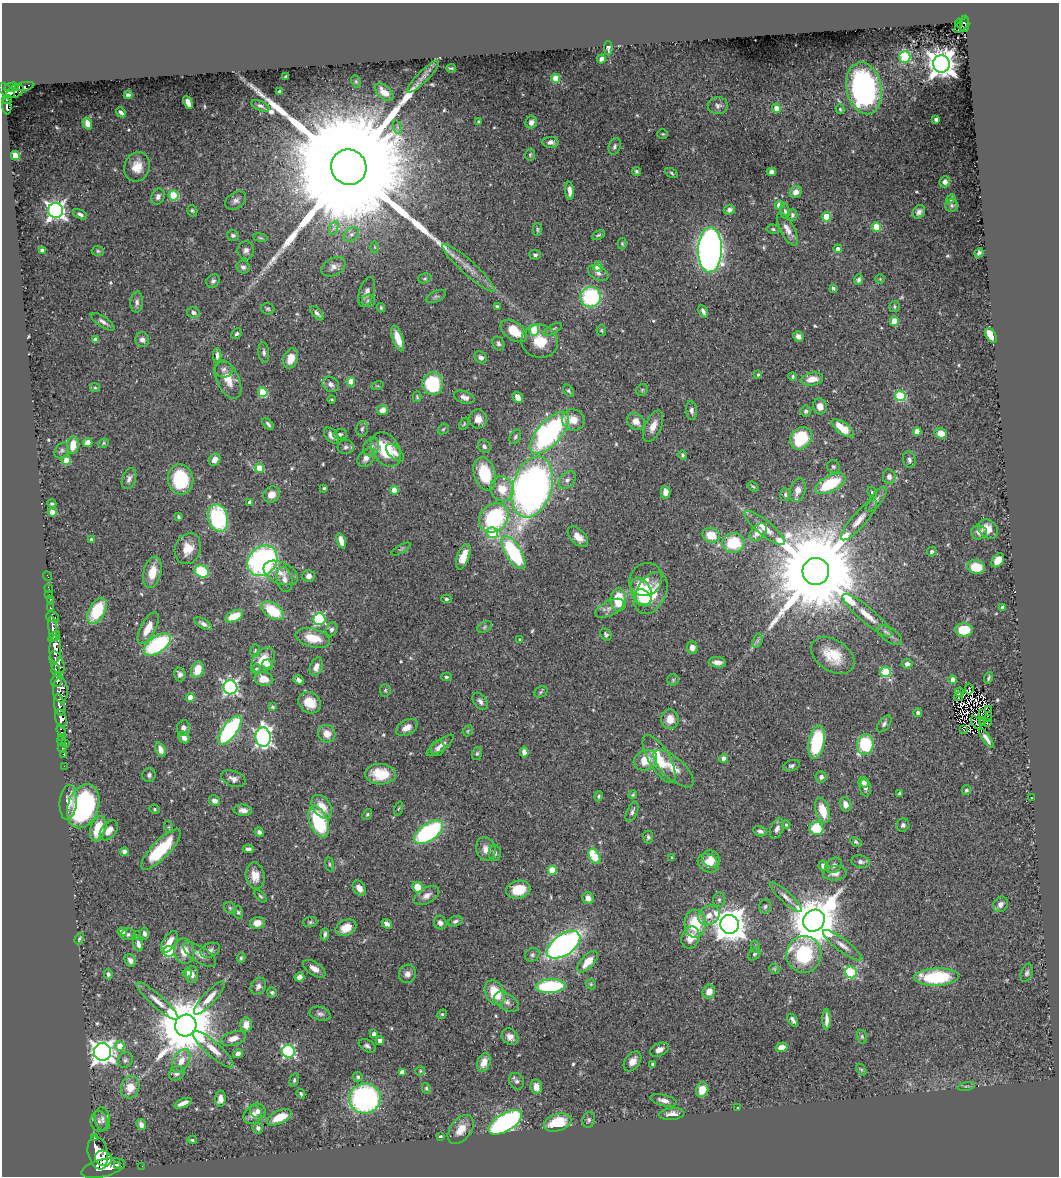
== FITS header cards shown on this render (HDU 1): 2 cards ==
NAXIS1  =                 1057
NAXIS2  =                 1174

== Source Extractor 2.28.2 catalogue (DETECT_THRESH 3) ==
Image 1057 x 1174 px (HDU 1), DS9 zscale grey, 1 PNG px = 1 image px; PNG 1061 x 1178 px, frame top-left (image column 1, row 1174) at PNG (2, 3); each listed source drawn as its Kron ellipse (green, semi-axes under 4 px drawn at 4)
Background 0.611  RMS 0.022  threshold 0.0675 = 3 sigma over >= 5 px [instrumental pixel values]
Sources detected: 551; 2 with non-positive FLUX_AUTO (blend fragments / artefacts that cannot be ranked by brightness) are neither listed nor drawn; of the other 549, the 500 brightest by FLUX_AUTO listed and drawn (49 fainter detections omitted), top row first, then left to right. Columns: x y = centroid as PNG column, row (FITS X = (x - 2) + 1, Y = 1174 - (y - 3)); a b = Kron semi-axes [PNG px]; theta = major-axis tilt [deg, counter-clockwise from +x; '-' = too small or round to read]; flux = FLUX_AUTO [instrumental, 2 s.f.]
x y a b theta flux
959 23 4 2 - 30
965 24 8 4 89 120
962 25 9 3 43 91
608 48 7 4 -88 3.2
905 57 6 5 - 120
601 59 4 4 - 4.6
941 64 8 8 - 2300
451 68 5 3 - 1.9
285 77 4 3 - 2
423 77 22 5 45 9.7
556 78 4 4 - 47
356 81 6 4 -63 2.6
24 86 10 4 12 78
12 87 7 4 11 410
864 88 26 17 -79 340
7 91 9 5 -39 710
15 91 9 6 26 340
279 92 4 3 - 6.5
384 92 11 6 -42 18
128 95 4 4 - 4.1
7 99 5 3 - 180
188 102 7 4 -67 11
7 106 8 4 -85 270
260 106 9 5 -23 4.4
718 106 10 8 -2 7.1
776 108 4 4 - 19
840 109 5 3 - 2.1
121 112 5 3 - 4.2
936 119 3 3 - 3
479 122 4 3 - 3.8
531 122 6 6 - 7.8
87 123 6 4 -72 7.8
397 127 7 4 -72 3.3
663 134 5 4 - 2
550 142 8 5 0 6.6
615 146 9 6 73 4.4
530 155 6 4 75 2.3
15 156 5 4 - 70
137 167 15 12 74 25
349 167 18 17 - 140000
636 171 4 4 - 2.8
771 172 4 4 - 5.4
672 173 7 4 -30 2.4
945 182 5 5 - 7.2
570 191 9 4 -86 9.3
796 192 6 5 - 9.7
174 196 5 5 - 77
158 197 8 6 69 6
951 199 5 4 - 2
236 201 11 8 32 6.7
779 205 4 4 - 23
952 205 6 6 - 3.2
56 210 7 7 - 630
192 210 6 5 - 2.6
729 210 6 5 - 5.5
785 211 7 5 -81 3.9
919 212 7 5 53 5.9
80 214 7 4 -28 4.2
792 215 6 5 - 3.5
826 217 5 4 - 51
876 227 4 4 - 44
334 228 7 4 71 3.7
537 229 6 4 -89 2.4
773 229 7 4 -10 2.8
787 229 18 7 -62 12
351 234 8 6 39 5.2
233 235 6 5 - 3.8
598 235 7 3 25 2.3
260 238 7 3 -9 1.9
622 244 5 4 - 2.1
375 247 6 4 -89 2
838 249 4 4 - 7.1
246 250 9 8 - 6.6
710 250 22 12 88 1100
42 251 4 4 - 11
98 251 6 5 - 2.7
979 253 5 3 - 3.2
535 255 6 5 - 3.1
243 267 7 6 - 4.6
334 267 13 8 33 8.6
598 267 5 4 - 31
468 268 34 7 -42 20
598 273 11 7 -29 6.2
425 278 7 5 16 2.6
880 279 5 5 - 1.9
858 280 5 4 - 4.1
213 281 7 6 - 3.9
833 288 3 3 - 3.8
367 292 15 7 74 8.8
436 296 10 5 23 4
591 297 10 10 - 150
368 301 6 6 - 3.9
137 302 10 6 87 5.6
497 307 3 3 - 3.6
894 307 5 5 - 2.5
381 308 4 3 - 2
268 309 6 5 - 2.8
703 311 6 3 -61 4.1
193 313 6 5 - 4.2
317 313 9 4 -49 4.8
894 321 5 4 - 24
103 322 14 5 -34 6.2
553 329 10 4 30 3.5
534 330 5 5 - 45
601 330 5 5 - 2.2
514 331 15 9 -36 37
237 334 6 5 - 3.2
991 335 8 4 -56 34
798 336 5 5 - 7.9
398 338 13 5 -71 20
95 340 4 4 - 6.6
142 340 7 7 - 6.7
540 341 18 16 -16 34
498 343 7 6 - 3.6
264 352 10 5 -85 4.9
217 355 7 4 -90 4.6
481 357 7 5 -37 5
291 358 10 7 73 18
224 369 9 8 - 6.1
758 375 4 3 - 2.1
793 377 4 4 - 2.2
228 379 21 11 -64 24
812 379 11 6 9 19
351 382 4 4 - 37
331 384 9 7 -37 7.1
433 384 11 10 - 97
377 386 6 4 17 1.9
95 388 5 4 - 1.8
642 390 6 5 - 2.5
569 391 7 4 -54 2.5
263 392 5 4 - 68
900 396 5 5 - 120
417 397 5 4 - 1.9
464 397 10 6 -20 8.5
517 397 6 4 -60 13
332 399 4 3 - 1.8
820 406 8 7 - 12
382 410 6 5 - 9.2
691 410 9 5 -83 5.4
806 411 5 5 - 3.5
478 419 9 8 - 14
573 420 11 10 - 20
636 421 10 7 -46 14
268 424 7 4 -47 3.6
464 424 6 4 65 2.1
653 426 17 8 66 16
843 428 13 5 -36 39
362 429 8 5 79 4.7
443 429 6 5 - 2.3
917 431 4 4 - 19
549 433 26 11 49 360
941 433 6 5 - 20
340 434 7 5 9 3.3
331 436 9 6 -49 8.8
515 437 7 5 59 3.6
801 438 12 10 49 74
88 443 5 4 - 13
103 443 5 4 - 2
73 445 9 6 83 22
484 446 7 5 -50 4.9
346 447 8 7 - 4.7
371 447 10 7 66 7
62 450 9 6 51 4.3
386 450 19 13 -56 60
395 453 11 6 -44 7
683 455 4 4 - 2.5
366 458 10 7 51 8.5
66 460 4 4 - 21
215 460 6 5 - 9.9
909 460 8 6 -77 5.3
833 467 6 6 - 3.1
259 468 5 4 - 46
485 474 17 10 -74 71
889 477 7 6 - 7.9
129 479 11 6 68 6.6
180 479 15 12 -83 95
567 480 10 7 48 6.7
830 484 16 8 27 73
532 487 31 19 73 890
753 487 6 3 -38 1.8
324 488 3 3 - 1.9
502 489 13 11 -59 31
394 490 4 4 - 31
798 490 12 7 73 12
666 492 6 5 - 12
872 492 5 4 - 3.3
271 495 8 7 - 15
785 495 6 5 - 3.1
876 499 15 6 53 6.7
250 503 4 4 - 11
52 504 4 4 - 2.5
52 512 4 4 - 20
178 517 4 3 - 3
218 518 14 9 -74 150
494 518 16 13 44 180
859 520 26 7 49 17
765 528 25 7 -40 21
988 529 11 8 -40 17
758 532 10 7 46 17
979 532 8 7 - 10
493 533 5 5 - 82
711 535 9 7 -18 33
578 537 13 7 -46 15
92 540 4 4 - 7.4
341 541 8 4 -71 15
733 543 11 10 - 63
188 549 16 13 70 24
401 549 11 2 28 2.1
932 552 5 4 - 3.3
514 553 19 8 -59 150
463 557 13 6 70 22
998 560 8 5 51 21
262 561 16 13 47 340
976 567 9 7 -8 36
202 571 7 6 - 72
816 571 13 13 - 45000
152 572 16 8 76 26
281 573 18 10 -24 18
47 576 5 2 - 18
309 576 6 6 - 7.8
284 580 13 7 -79 9.8
646 580 17 15 48 27
49 588 4 2 - 18
641 591 14 9 -65 46
651 593 22 14 62 56
49 594 2 2 - 11
643 598 10 7 -41 40
50 599 3 3 - 56
446 599 5 4 - 2.6
618 600 12 8 89 46
1002 607 4 3 - 3.2
51 608 3 3 - 160
610 608 15 7 26 8.5
97 611 14 8 61 71
273 611 13 7 -34 56
867 615 31 7 -40 25
234 616 9 5 23 34
52 617 6 5 - 360
319 619 6 6 - 180
203 624 10 4 -30 5.4
484 627 8 5 28 3.2
53 628 13 4 -84 1500
148 628 17 7 62 24
331 629 7 5 66 4.5
964 630 9 6 0 44
606 635 7 5 -53 3.1
890 635 14 7 -34 8.4
54 636 6 3 36 620
313 638 18 9 -14 33
520 640 3 3 - 2.9
757 641 7 4 71 3.6
157 644 15 8 34 160
692 648 6 5 - 9.7
55 649 14 6 88 2900
255 651 6 5 - 2.4
833 656 24 15 -33 44
263 660 14 9 50 30
717 662 8 5 -4 11
57 663 12 6 -69 1400
907 664 5 4 - 5.8
268 665 5 5 - 7.2
316 667 9 6 71 10
256 669 5 5 - 2.1
56 670 6 3 -80 300
197 670 8 6 70 28
886 672 5 5 - 92
180 674 7 5 -72 5.8
446 677 5 3 - 2.7
988 678 6 3 73 2.4
264 679 9 7 -9 17
57 680 7 5 72 820
298 680 6 4 -43 4.4
673 680 6 6 - 2.4
953 680 4 4 - 12
230 687 7 7 - 390
969 689 5 4 - 16
60 690 12 7 -86 1100
385 690 6 5 - 2.4
541 692 7 5 23 2.7
959 692 5 4 - 6
190 697 4 4 - 20
959 697 4 2 - 2.5
480 701 9 6 -53 5.8
310 703 12 10 -37 24
59 705 11 5 -81 1400
272 707 4 4 - 2.1
989 710 3 2 - 370
918 713 4 4 - 3.6
982 713 3 2 - 2.2
61 718 9 5 -74 1600
988 718 3 2 - 2900
670 719 9 8 - 19
987 722 2 2 - 1200
976 723 7 2 -57 2.4
982 723 3 2 - 2.4
884 724 10 5 52 5.1
183 728 8 6 81 7
407 728 12 7 30 12
230 730 17 7 54 250
963 730 3 2 - 2.3
61 731 6 3 -70 62
468 731 6 4 49 2
327 734 9 8 - 14
61 737 3 2 - 32
184 737 6 5 - 11
263 737 10 7 -88 510
986 738 11 3 -55 5.8
61 741 5 3 - 55
817 742 17 7 79 120
66 743 3 3 - 59
865 744 10 8 77 100
440 745 16 5 36 7.9
62 748 4 3 - 19
438 748 8 6 69 6.2
161 750 7 4 -68 10
524 752 5 4 - 6.7
477 753 7 5 72 2.6
63 754 2 2 - 17
724 758 4 4 - 9.6
659 759 27 10 -60 50
645 760 12 9 27 28
64 766 2 2 - 14
792 766 8 5 19 3.9
674 769 25 10 -42 22
380 774 15 10 -3 37
149 775 7 6 - 4.4
821 777 5 5 - 4.3
233 779 13 7 -20 9.1
864 782 5 5 - 6.1
865 788 9 5 -82 5
966 790 5 4 - 3.5
899 793 3 3 - 4.1
633 795 4 3 - 2
598 796 5 4 - 2.3
1032 798 3 3 - 2.9
214 801 5 5 - 6.9
68 802 17 8 85 15
845 804 7 5 -74 9.9
83 806 23 15 70 230
322 807 13 8 -56 22
155 809 5 4 - 2.3
398 809 7 3 71 1.9
243 810 9 5 -5 7.3
822 810 13 7 -73 32
632 812 10 5 67 4.8
367 814 6 4 51 2.2
319 822 16 9 -68 120
786 825 4 4 - 2.1
903 825 7 6 - 4.1
169 827 6 4 -72 2
98 829 13 7 72 45
777 829 11 6 68 7.6
816 829 7 6 - 55
109 830 11 7 51 14
760 831 7 4 -19 5
259 832 5 4 - 4.6
429 832 16 8 35 220
648 837 6 5 - 3.4
856 842 6 4 -30 2.8
248 849 5 4 - 5.2
486 849 12 9 -74 12
161 850 27 8 46 80
124 852 4 4 - 6.2
495 853 8 6 -86 4.8
594 856 8 5 -63 71
672 858 3 3 - 2.9
711 859 9 8 - 16
861 862 9 6 -10 5.6
708 863 11 8 -29 18
330 864 7 3 -81 2.1
834 865 9 7 38 6.2
823 866 5 4 - 6.9
552 870 5 5 - 41
835 873 12 7 6 9.3
255 876 13 9 -81 17
418 887 6 5 - 30
359 888 8 6 -56 12
518 890 12 9 13 34
427 895 13 7 30 9.4
260 896 7 4 -47 2.2
786 897 21 5 -43 9.9
588 898 6 5 - 11
719 900 7 6 - 3.8
1000 904 8 7 - 7.3
765 906 7 6 - 3.4
230 908 7 5 -44 2.6
238 912 6 4 -74 2.8
709 915 11 9 31 16
455 921 7 5 17 4
814 921 11 10 - 7800
310 922 7 5 1 2.9
257 923 7 6 - 17
440 923 7 6 - 5.1
387 924 6 4 -39 4.5
695 924 14 10 90 64
730 924 9 9 - 2900
346 928 11 7 24 22
122 932 4 4 - 19
128 934 7 6 - 3.7
144 934 6 4 -81 6
325 934 6 3 84 3.5
136 936 4 4 - 2.2
690 937 11 8 67 20
79 939 6 4 60 2.7
169 942 12 6 58 20
138 944 8 4 -75 7
563 945 19 10 34 580
843 945 24 6 -37 13
756 947 6 4 -70 2.4
210 950 10 7 22 5.7
169 951 5 5 - 130
184 951 13 10 -82 22
755 954 7 5 50 3.6
804 954 18 17 - 120
200 955 19 8 -32 11
532 955 7 6 - 4.6
241 958 5 4 - 2.5
130 960 7 5 -62 5.8
588 962 13 6 48 27
314 969 13 6 -33 9.5
774 969 5 4 - 1.9
851 972 6 5 - 150
187 973 4 4 - 14
1027 973 9 5 69 4.3
108 974 5 4 - 3.6
192 974 8 6 88 7.6
407 974 9 8 - 9.3
299 977 5 4 - 5.9
936 977 22 8 2 120
591 984 5 4 - 2
258 986 9 7 55 6.8
550 986 15 7 4 150
272 992 5 4 - 2.7
709 992 7 6 - 15
495 993 13 9 -63 47
209 998 22 6 47 16
157 1001 27 6 -42 16
506 1002 13 8 -33 8.8
320 1014 11 6 -14 5.2
442 1014 5 4 - 1.9
793 1020 7 3 -57 4.6
827 1020 10 4 -90 7.7
186 1025 11 10 - 13000
246 1025 7 5 87 13
374 1034 4 4 - 5.9
510 1037 9 7 -44 9.3
862 1037 7 5 -75 2.4
233 1038 13 6 17 12
380 1040 4 4 - 6.2
120 1046 5 4 - 28
367 1046 9 5 -30 4.3
782 1047 6 4 15 12
213 1049 26 7 -41 19
659 1050 10 6 25 9
288 1051 6 6 - 260
103 1052 9 8 - 1100
238 1054 5 4 - 5.9
125 1060 8 7 - 4.3
181 1061 13 8 62 15
633 1061 11 7 52 13
484 1062 10 6 70 15
653 1064 4 3 - 2.3
861 1070 6 3 -56 1.9
420 1071 5 5 - 2
402 1072 4 4 - 12
177 1073 8 7 - 5.2
358 1077 5 5 - 3.6
294 1080 7 4 76 2.6
517 1081 9 7 -58 5.1
966 1086 8 3 12 2.2
130 1087 11 9 74 21
536 1087 7 5 -82 13
426 1088 5 4 - 2.3
702 1090 7 6 - 18
301 1094 5 4 - 2.3
220 1099 8 5 87 9.2
365 1099 16 15 - 350
664 1100 13 5 -13 8.7
183 1103 9 4 24 8.9
738 1108 3 3 - 2.1
258 1111 8 7 - 7.1
672 1114 13 6 5 13
253 1115 10 8 44 11
279 1117 13 6 24 30
102 1119 12 7 -81 7.3
589 1120 8 6 75 3.7
99 1121 10 8 -83 6.3
505 1122 19 9 31 380
558 1123 14 8 17 54
141 1125 6 5 - 6.2
258 1128 5 5 - 5.2
461 1129 16 10 52 19
440 1136 3 3 - 2.4
94 1138 3 2 - 100
192 1140 4 4 - 2.1
98 1153 17 10 -78 4500
103 1158 9 7 -24 2100
118 1165 4 3 - 390
142 1166 2 2 - 9
103 1168 22 8 13 4800
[49 fainter detections neither listed nor drawn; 2 non-positive-flux detections neither listed nor drawn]